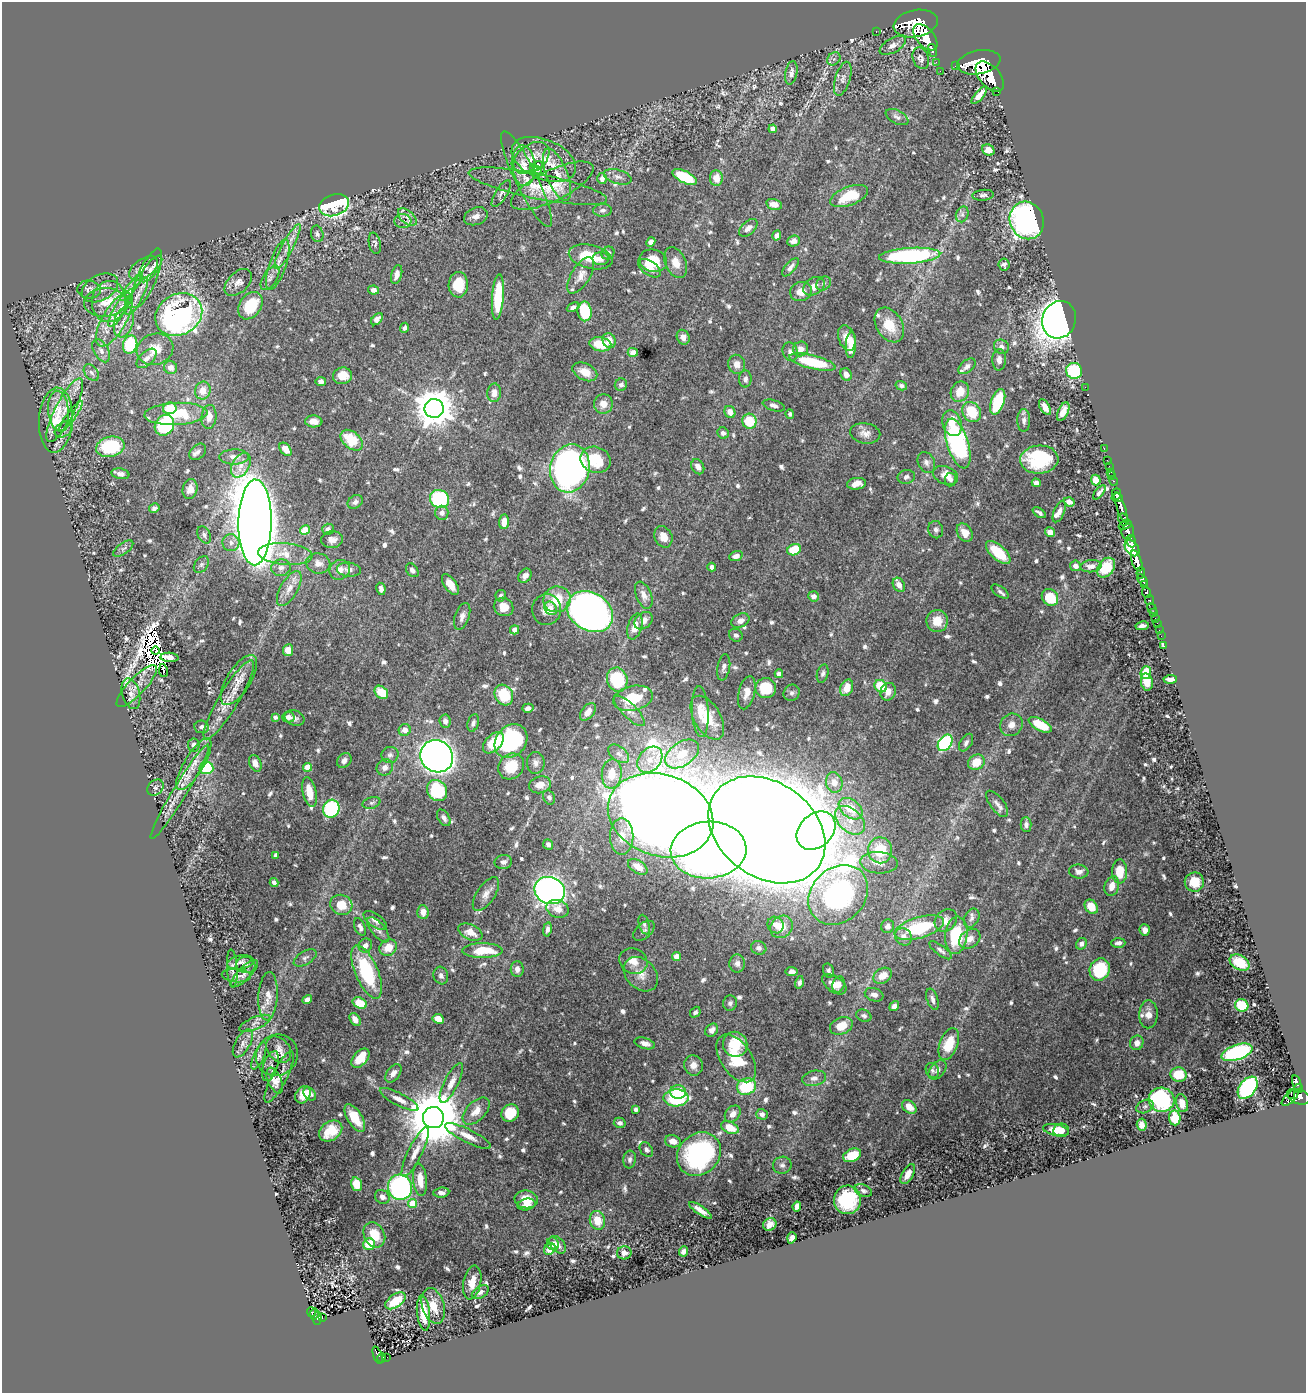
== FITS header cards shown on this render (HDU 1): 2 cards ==
NAXIS1  =                 1304
NAXIS2  =                 1391

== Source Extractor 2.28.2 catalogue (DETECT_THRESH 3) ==
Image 1304 x 1391 px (HDU 1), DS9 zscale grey, 1 PNG px = 1 image px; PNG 1308 x 1395 px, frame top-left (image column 1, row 1391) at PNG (2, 2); each listed source drawn as its Kron ellipse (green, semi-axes under 4 px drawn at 4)
Background 0.718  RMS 0.01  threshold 0.0313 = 3 sigma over >= 5 px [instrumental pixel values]
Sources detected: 791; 6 with non-positive FLUX_AUTO (blend fragments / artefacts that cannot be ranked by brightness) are neither listed nor drawn; of the other 785, the 500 brightest by FLUX_AUTO listed and drawn (285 fainter detections omitted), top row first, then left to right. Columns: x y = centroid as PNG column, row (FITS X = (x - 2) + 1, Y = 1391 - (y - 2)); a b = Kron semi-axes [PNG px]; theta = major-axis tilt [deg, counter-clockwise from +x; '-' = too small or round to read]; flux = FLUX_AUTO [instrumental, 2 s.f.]
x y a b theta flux
916 24 22 13 11 4600
876 31 3 2 - 6.7
925 37 15 9 -49 2500
893 45 14 7 29 4.2
932 50 7 3 -73 69
921 58 11 8 -72 3
834 59 7 6 - 2.1
936 62 2 2 - 8.3
979 62 22 12 11 4800
955 66 2 2 - 11
940 71 2 2 - 8.5
791 73 12 6 80 3.3
990 76 18 10 -49 2700
843 79 17 7 73 4.1
997 91 3 3 - 50
979 95 11 4 49 5.1
897 117 12 6 -27 2.7
773 129 4 4 - 7.4
988 150 6 5 - 7.4
531 158 20 13 37 10
544 159 34 19 -23 21
523 166 20 11 -85 11
538 166 5 4 - 9.9
534 167 4 3 - 4.7
537 170 5 3 - 8.5
557 175 27 10 -68 14
618 177 14 7 -17 3.8
685 177 13 6 -26 36
602 178 5 4 - 4.6
716 178 8 6 -83 8.6
526 179 53 11 -64 17
538 186 70 12 -11 24
552 186 45 15 26 22
501 193 15 6 58 2.4
983 195 11 5 5 2.1
849 196 20 9 20 23
774 204 8 5 -15 5.6
334 205 15 10 19 120
603 210 9 6 2 2.6
962 214 8 6 70 2.3
476 216 12 8 19 4.3
407 217 11 6 -41 4.1
1027 220 19 16 -69 220
403 221 8 7 - 3.4
748 228 11 6 43 4.5
317 234 8 6 -76 2.1
777 235 5 4 - 2.6
793 241 6 5 - 3.7
651 242 5 4 - 3.3
375 243 11 6 -78 2.1
287 247 25 5 62 7.4
608 253 7 6 - 2.3
910 256 30 8 4 100
591 257 22 11 -13 21
601 259 8 6 0 3.2
653 261 14 11 -14 19
676 262 16 10 -66 7.9
1004 264 6 5 - 2.1
278 265 26 8 71 9.2
790 267 11 5 49 3
144 268 16 9 34 6.2
649 268 13 7 -34 6.6
151 269 16 6 52 4.8
397 275 10 5 74 5.1
581 275 20 9 58 6.7
147 278 32 9 67 12
270 278 14 7 58 3.6
238 282 16 10 44 5
823 283 8 6 43 2.3
458 285 12 10 88 18
814 286 11 8 33 5.9
132 287 17 4 52 4.3
100 288 19 12 27 6.6
89 290 12 9 -6 3.4
374 290 5 4 - 3.5
801 291 11 9 18 6.2
137 296 21 6 62 5.9
498 297 23 5 86 34
105 302 21 14 3 14
109 302 20 17 85 17
250 306 15 10 56 27
573 307 6 4 27 2.5
121 308 22 6 59 6.2
585 311 10 7 -81 31
179 315 24 20 30 210
377 319 7 4 46 3.2
114 320 30 12 60 18
1059 320 19 16 68 620
124 322 16 9 73 6.3
889 325 19 13 -58 17
404 328 5 4 - 2.1
683 337 7 6 - 3.6
847 338 13 8 -71 7.5
609 341 7 6 - 7.5
130 344 9 7 75 34
600 344 11 7 -9 20
851 345 13 5 87 9.8
1001 347 8 7 - 3.2
155 349 19 15 20 12
801 349 7 7 - 5
101 351 12 7 -61 3.6
633 352 5 4 - 3.5
790 352 9 7 -69 2.7
147 358 12 6 42 4
999 360 11 7 88 3.7
812 362 23 6 -14 39
737 364 9 8 - 5.2
967 366 10 6 38 3.2
171 368 7 6 - 4.3
1074 371 8 8 - 42
585 372 13 8 -25 8.2
91 373 9 6 -50 2.2
846 374 6 5 - 4
342 376 9 8 - 9.5
745 379 8 6 88 2.7
321 381 5 4 - 2.4
621 385 6 6 - 2.2
901 386 6 4 -15 2.4
1085 387 2 2 - 74
203 391 9 7 73 8.7
960 392 10 9 - 11
494 393 9 7 85 5.1
998 402 13 6 70 37
603 404 9 9 - 7.2
774 405 11 5 -16 2.9
1045 407 9 4 -58 6
170 408 7 5 10 13
434 408 9 9 - 2000
65 410 35 9 63 11
58 411 20 10 -85 11
730 412 6 5 - 6.5
972 412 10 8 -56 21
1063 412 10 5 65 6.3
176 414 31 11 3 34
790 414 4 4 - 2
71 417 19 4 54 3
209 417 12 7 84 7.5
56 420 32 17 86 22
1024 420 11 6 89 3.3
314 421 9 6 -4 5.2
749 421 7 7 - 24
952 423 13 9 -73 8.4
164 425 11 9 54 57
64 429 10 7 31 2.7
723 433 6 5 - 2.8
865 433 15 10 -9 5.2
352 440 13 8 -40 25
958 443 26 10 -72 120
110 447 14 10 12 45
285 449 7 5 -50 6.8
1104 449 3 2 - 15
198 452 9 6 43 2.8
234 457 14 7 0 5.5
596 460 15 13 -20 26
1039 460 19 14 3 45
1107 460 2 2 - 6.7
926 462 11 8 -63 3.2
241 465 13 8 61 6.4
1109 466 2 2 - 7.4
698 467 8 6 -60 5.3
570 468 24 19 77 310
1110 472 4 3 - 36
120 474 9 5 -9 2.8
946 475 13 8 -22 8.6
1112 476 3 2 - 16
906 477 9 7 14 2.4
951 480 7 5 84 2.3
1096 480 5 5 - 6.8
1113 481 5 3 - 23
1036 483 4 4 - 4.5
857 484 10 6 8 6.2
190 489 10 7 77 5.6
1099 492 8 4 50 2
1116 494 6 4 89 550
1117 497 6 3 -3 330
440 499 10 8 -33 65
355 502 8 6 36 2.9
1069 502 5 4 - 3.4
1121 507 16 3 -72 710
154 508 5 4 - 2.1
1059 511 11 5 66 4
442 513 7 6 - 3.4
1039 513 7 3 -35 2.1
1123 520 6 5 - 170
255 522 43 16 89 2600
504 522 7 5 84 8.2
1125 525 7 3 24 170
328 529 6 5 - 2.7
305 530 5 4 - 20
936 530 9 7 -75 2.6
1128 531 8 6 81 460
1050 532 5 5 - 5.3
965 533 10 7 -58 7.3
204 535 9 6 -63 2.2
663 537 11 8 -65 7.8
332 540 11 8 3 4.5
1131 541 6 4 -81 260
231 543 8 8 - 3.7
1132 548 9 6 -52 700
123 549 12 5 36 2.4
794 550 7 5 24 19
998 552 15 7 -42 26
285 554 27 10 -5 14
736 556 7 4 18 3.9
1137 561 11 5 -70 1100
318 563 12 10 -10 5
201 564 9 6 51 2.2
1075 566 5 5 - 3.3
1091 566 11 6 6 4
712 567 4 4 - 2.6
281 568 10 8 12 4.2
1106 568 11 8 53 19
340 570 10 9 - 6
349 570 12 7 -7 3.8
412 570 7 5 -54 2.8
1141 573 6 3 82 200
525 576 8 6 54 4.3
1143 580 7 4 -59 540
450 584 12 6 -55 7.1
899 585 7 5 -60 5.3
1145 585 4 3 - 190
289 588 19 8 60 7.9
381 589 6 4 -81 2.8
1000 592 10 5 -37 2
1146 592 5 4 - 160
644 595 14 7 -68 5.7
501 596 6 5 - 2.1
814 596 5 5 - 3.4
1050 597 9 7 -51 22
557 599 13 13 - 19
1149 600 5 3 - 83
504 607 10 9 - 8.8
551 608 7 5 -55 3.1
1152 608 5 3 - 18
547 609 15 14 - 10
590 612 24 19 -31 550
1153 613 3 3 - 9.5
462 616 14 7 71 4.3
1155 618 2 2 - 7.7
643 621 10 7 41 5.3
740 621 9 6 29 4.2
937 621 11 10 - 11
1157 623 2 2 - 3.3
1142 626 7 3 11 2.7
635 627 13 7 75 9.2
514 630 5 4 - 4.2
1159 630 2 2 - 4.3
736 635 7 6 - 2.3
1161 636 2 2 - 2.9
1164 646 3 3 - 7.5
288 650 6 5 - 9.5
156 651 4 2 - 3.8
169 657 9 4 -4 3.2
724 667 13 6 80 3.1
163 670 6 2 -80 2.1
1146 673 6 5 - 18
779 674 4 4 - 4.8
823 674 9 5 75 2.5
1170 679 6 4 2 2.7
239 680 28 12 58 11
617 680 12 10 -72 37
1147 682 8 6 -80 11
137 686 27 8 46 7.8
881 686 6 6 - 22
766 688 10 10 - 25
847 688 9 6 67 11
381 692 7 5 -41 17
888 692 9 7 69 6.2
747 693 17 8 76 7.1
792 693 8 7 - 2.4
131 694 16 8 -75 5.7
504 695 11 9 -61 25
633 698 20 12 13 24
229 700 45 10 59 17
528 708 5 4 - 3.3
629 711 20 7 -45 5.6
588 712 10 6 51 6.2
700 712 25 8 -87 8.1
275 717 4 4 - 2.6
288 717 6 5 - 3.9
294 718 10 7 -19 2.9
707 718 24 13 -59 17
445 721 7 5 -84 3.6
473 723 9 5 73 2.4
1011 725 12 10 45 5.8
1040 725 13 5 -28 26
202 727 7 6 - 3.1
405 730 6 6 - 5.5
511 741 18 15 49 76
493 743 13 7 45 19
945 743 9 6 54 99
966 743 10 5 60 2.6
194 745 6 6 - 3
619 754 12 7 -38 3.6
682 754 19 12 34 16
390 755 8 8 - 2.7
437 756 17 15 -37 530
650 760 14 11 50 10
344 761 8 6 50 2.9
976 762 9 7 33 15
255 763 8 5 -66 5.8
536 763 11 9 -89 3.5
194 764 30 10 59 14
511 766 14 12 44 16
308 767 4 4 - 11
385 767 8 7 - 4.2
206 768 7 6 - 39
612 774 15 10 84 14
834 782 10 8 -76 5.1
540 785 11 8 16 7.1
155 788 9 7 43 2.7
437 790 11 9 -53 56
180 792 55 7 59 15
309 792 15 6 -78 11
549 797 7 5 -62 2.3
372 803 9 5 16 2.1
997 804 15 7 -53 4.2
331 809 9 8 - 77
851 809 13 9 -37 15
661 815 54 40 -18 4400
444 818 9 5 -57 3
850 820 17 11 -43 12
1026 825 7 5 -89 2.7
767 830 63 47 -36 5400
816 831 22 16 44 340
622 836 18 11 -90 11
548 844 5 5 - 2.6
708 850 38 28 3 980
880 850 13 12 - 26
275 855 4 3 - 1.9
503 862 8 7 - 3
879 863 19 10 -3 7.3
638 867 11 6 -33 7.7
1120 871 12 7 89 15
1079 872 10 7 -6 3.4
274 882 4 3 - 2.3
1194 882 10 9 - 14
1112 886 10 7 74 6.8
550 890 16 13 -22 360
486 894 19 9 57 5.9
838 895 33 27 45 120
341 905 11 10 - 13
1091 907 8 6 -53 12
558 909 11 8 -19 6.2
423 912 7 5 -84 5.5
972 918 10 7 63 3
375 920 14 6 -36 4
946 921 12 10 45 5.3
644 925 10 5 -74 2
775 925 9 7 -52 4.4
888 926 7 6 - 2.4
360 927 9 5 -67 2.8
781 927 12 10 44 10
919 928 25 10 17 46
547 929 7 4 80 2.3
378 930 15 6 -50 3.9
1145 930 6 5 - 3.2
644 931 12 7 41 2.8
470 932 13 7 -25 9
956 935 19 11 84 33
904 937 9 8 - 5.1
970 939 11 8 38 5.8
1118 943 7 5 2 2.8
1081 944 6 5 - 2.8
365 946 7 6 - 3.9
388 948 9 7 34 10
759 948 8 6 -17 2.2
940 950 13 5 -37 2.5
482 951 20 7 0 27
677 957 4 4 - 9
305 958 12 6 30 2.6
633 961 14 12 -29 8
240 962 13 7 10 3.5
737 963 9 8 - 3.2
1240 963 11 7 -29 16
246 965 9 8 - 2.5
232 968 19 5 -87 2.8
517 969 8 6 -90 3.7
1100 969 11 9 63 47
829 971 7 5 -68 2
367 972 28 11 -67 53
792 972 6 4 -8 3.1
244 973 18 6 45 3.8
641 974 19 14 -46 9.5
236 975 14 6 -5 3.3
441 976 9 7 -71 3
883 976 10 7 31 8.7
799 982 6 4 77 2.3
834 984 14 7 -35 6.1
838 984 8 6 71 4.9
874 995 9 6 -17 3.8
268 996 24 9 86 8.4
307 999 5 4 - 4.1
932 999 11 5 -73 3
360 1003 7 5 -26 17
730 1003 7 7 - 2.1
1242 1005 7 6 - 30
894 1006 5 4 - 3.3
695 1012 6 4 48 1.9
1148 1014 14 9 88 6.8
864 1016 8 6 -23 2
355 1019 7 5 -58 4.8
438 1019 6 4 -27 8.7
255 1023 17 6 22 3.5
841 1026 12 8 21 12
712 1030 7 5 49 3.4
243 1043 15 7 60 3.8
645 1043 10 5 -16 3.8
1137 1043 7 6 - 4.2
735 1044 12 12 - 19
949 1044 17 9 69 21
279 1050 15 10 -51 4.7
1237 1052 16 7 19 77
277 1055 21 20 - 7.4
259 1056 14 5 67 2.9
360 1058 11 7 50 16
736 1058 27 15 -56 24
693 1065 10 9 - 5.4
270 1066 16 7 71 3.1
932 1070 8 6 -63 1.9
938 1070 11 7 49 3.1
393 1073 10 6 53 4.2
1179 1075 8 7 - 20
279 1077 28 7 63 6
814 1078 12 7 12 3.8
275 1081 14 6 -66 5.2
451 1083 22 7 63 6.5
1297 1083 8 4 -73 180
746 1086 10 8 21 35
1248 1088 12 8 52 110
1298 1089 5 4 - 120
678 1092 8 7 - 14
310 1094 7 5 -48 3.3
1291 1094 4 2 - 63
303 1095 9 7 58 11
1299 1097 11 7 -19 570
676 1098 12 8 1 62
1290 1098 11 5 44 260
399 1099 21 6 -28 6.5
1161 1100 13 12 - 94
1182 1103 9 6 -74 6.5
1145 1106 9 6 26 2.1
909 1107 8 5 -41 8.2
636 1110 4 4 - 2.1
476 1111 16 9 46 8.1
510 1113 9 8 - 20
733 1114 9 7 51 4.9
762 1114 6 5 - 2.9
355 1118 16 7 -59 17
433 1118 10 10 - 5700
1175 1118 7 6 - 20
620 1123 6 5 - 3.1
1142 1125 6 5 - 5.5
730 1127 9 5 -27 14
1056 1130 13 5 -11 8.5
1061 1130 8 6 6 6.8
331 1131 12 9 36 15
468 1136 25 6 -27 7.9
673 1141 8 6 -16 6.3
646 1150 8 6 -51 2.3
415 1152 27 7 64 8.5
699 1154 23 20 43 110
852 1155 9 6 23 19
630 1160 9 6 83 2.4
782 1165 9 8 - 2.9
908 1174 11 5 60 6.1
420 1180 16 7 -84 9.9
357 1184 7 5 -73 12
400 1187 13 12 - 180
863 1191 9 6 -22 2
441 1193 8 5 6 3.2
382 1197 7 6 - 3.3
526 1199 11 9 -7 10
847 1200 14 13 - 43
412 1203 4 4 - 15
527 1205 9 5 13 5.9
797 1206 5 4 - 4.1
700 1210 14 4 -34 5.5
597 1220 9 7 -74 12
770 1225 7 6 - 5.2
374 1235 13 10 -62 17
792 1238 5 4 - 3.8
369 1244 6 5 - 17
553 1244 6 6 - 3.6
558 1245 10 6 -49 4.3
550 1249 6 5 - 8.5
684 1251 5 4 - 3.1
624 1253 7 6 - 3.7
472 1282 17 9 79 10
480 1292 9 6 31 2.9
396 1301 11 6 35 20
433 1306 18 11 -74 14
311 1312 5 3 - 8.8
423 1313 18 6 -85 16
314 1314 6 2 80 15
322 1317 3 2 - 16
317 1318 6 4 83 76
378 1355 9 4 -70 170
387 1357 2 2 - 8.8
382 1358 5 4 - 98
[285 fainter detections neither listed nor drawn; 6 non-positive-flux detections neither listed nor drawn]